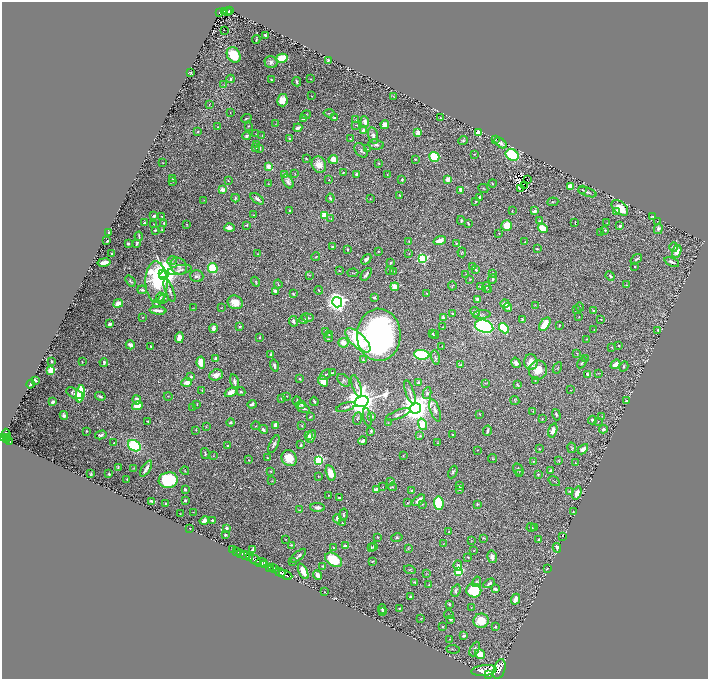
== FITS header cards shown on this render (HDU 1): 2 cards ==
NAXIS1  =                 1412
NAXIS2  =                 1354

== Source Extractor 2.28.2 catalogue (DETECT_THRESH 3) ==
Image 1412 x 1354 px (HDU 1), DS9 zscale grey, zoomed out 1/2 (1 PNG px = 2 x 2 image px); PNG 710 x 681 px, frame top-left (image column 1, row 1354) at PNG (2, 2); each listed source drawn as its Kron ellipse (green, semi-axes under 4 px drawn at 4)
Background 1.55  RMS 0.025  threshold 0.0759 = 3 sigma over >= 5 px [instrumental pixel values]
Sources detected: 607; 45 cannot appear on this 1/2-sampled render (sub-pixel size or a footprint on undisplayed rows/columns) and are neither listed nor drawn; of the other 562, the 500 brightest by FLUX_AUTO listed and drawn (62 fainter detections omitted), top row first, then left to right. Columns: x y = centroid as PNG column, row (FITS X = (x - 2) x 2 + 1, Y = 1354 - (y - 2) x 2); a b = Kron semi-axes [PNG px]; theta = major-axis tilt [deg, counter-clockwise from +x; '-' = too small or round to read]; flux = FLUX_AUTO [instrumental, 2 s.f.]
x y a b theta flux
229 10 4 2 - 130
225 11 3 2 - 110
220 12 4 2 - 170
228 12 2 1 - 19
224 30 2 1 - 20
265 35 2 2 - 11
256 39 4 2 - 5.8
234 55 8 6 -58 150
282 58 6 4 16 130
328 60 3 2 - 6.9
271 62 6 6 - 20
191 73 3 2 - 6.2
231 79 4 2 - 10
311 79 2 2 - 2
271 80 4 2 - 6.1
297 82 5 2 - 8.8
224 85 3 3 - 2.4
312 96 2 1 - 2.5
394 97 2 1 - 2.4
282 100 6 5 - 68
209 105 3 2 - 2.8
230 113 3 2 - 2.1
329 113 5 2 - 6.1
306 115 4 3 - 4.7
246 118 5 2 - 6.1
335 118 3 3 - 13
440 118 3 2 - 4.7
303 119 3 3 - 13
355 120 3 2 - 2.7
365 122 5 4 - 32
276 124 3 2 - 2.8
356 125 2 2 - 2
385 125 4 4 - 25
248 126 3 2 - 4.7
218 127 3 2 - 4.1
298 128 4 3 - 24
363 130 3 2 - 65
198 132 3 3 - 3.8
418 132 2 2 - 110
478 133 3 3 - 170
256 134 3 2 - 2.4
262 135 2 2 - 2.1
247 136 4 3 - 12
373 136 8 5 -76 23
290 139 3 2 - 7.9
350 139 2 2 - 4.6
495 139 2 2 - 2.8
463 140 5 4 - 6.2
501 143 7 4 -38 16
376 144 7 5 -9 17
256 145 2 2 - 2.4
256 147 4 2 - 9.1
260 148 4 3 - 4.9
367 149 2 2 - 2.1
361 150 8 5 -52 13
474 154 2 2 - 2.4
512 155 7 5 -33 560
434 157 5 5 - 260
306 159 3 2 - 3.4
333 159 5 4 - 57
415 159 3 2 - 5.4
163 163 3 2 - 2.4
379 163 2 2 - 4.8
319 165 8 7 - 53
269 166 3 2 - 100
343 173 3 2 - 4.3
285 174 4 3 - 15
295 174 3 1 - 2.4
357 174 3 3 - 20
387 175 2 2 - 3.5
173 179 3 2 - 2.7
448 179 3 3 - 49
228 180 3 1 - 2.5
329 180 2 2 - 2.4
402 180 2 2 - 5.4
527 180 2 1 - 2.4
173 181 3 2 - 2.6
288 181 8 4 -59 20
492 183 4 2 - 5
268 184 2 1 - 2.7
525 185 2 1 - 2.7
570 186 3 3 - 72
520 188 2 1 - 7
483 189 5 2 - 4.3
222 190 3 3 - 38
460 190 3 3 - 30
582 190 4 2 - 3.8
587 192 10 3 -20 11
400 195 3 3 - 5.5
480 197 3 2 - 14
235 198 4 3 - 5.4
330 198 4 2 - 8.5
257 199 8 3 -34 19
370 199 2 2 - 2.4
204 200 2 2 - 2.1
476 201 2 2 - 5.3
553 202 5 2 - 5
620 208 10 6 -41 88
512 210 2 2 - 2.2
290 211 2 2 - 5.7
534 211 3 3 - 32
616 211 4 3 - 10
254 215 3 2 - 3.5
325 215 3 3 - 280
154 216 2 2 - 34
162 216 3 2 - 3.7
653 216 2 2 - 2.8
331 219 4 3 - 3.7
461 220 4 3 - 5.7
540 221 4 3 - 8.2
575 222 3 2 - 4.2
658 222 3 2 - 2.1
144 223 3 2 - 3.9
164 223 2 2 - 9.4
468 223 3 2 - 6.5
607 223 2 2 - 2.5
153 224 2 1 - 2
186 225 3 2 - 2.5
247 225 2 2 - 4.9
507 225 5 5 - 93
620 226 4 3 - 9.3
229 228 5 4 - 22
543 228 5 4 - 91
658 229 5 3 - 11
155 230 3 2 - 5.3
162 230 3 2 - 2
605 230 3 2 - 4.5
109 232 2 2 - 6.5
600 232 2 1 - 2.1
499 233 2 2 - 2.3
139 236 4 2 - 7.6
440 240 6 4 18 45
107 241 2 2 - 6.5
409 241 3 3 - 3.5
525 242 3 2 - 3.4
137 243 4 2 - 8.7
128 244 2 2 - 7.8
456 244 2 2 - 4.3
332 247 2 2 - 6.6
674 247 4 4 - 17
347 249 3 2 - 8.5
537 249 2 2 - 6.7
378 251 3 2 - 2.7
677 251 6 4 70 50
462 252 5 3 - 4.5
409 253 3 2 - 2.4
112 254 2 2 - 21
258 254 3 3 - 2.9
316 257 4 2 - 2.7
422 258 4 3 - 580
366 259 6 3 48 19
636 259 6 3 37 11
172 260 5 4 - 8
104 262 6 3 10 44
672 262 8 2 -21 15
391 263 2 2 - 7.5
179 266 9 7 -45 27
634 266 3 3 - 3
472 267 3 3 - 5.4
213 268 5 4 - 200
180 270 12 4 11 19
390 270 4 2 - 4.5
476 270 3 2 - 8.6
339 271 2 2 - 2.5
394 271 2 2 - 2.2
163 273 4 3 - 3300
353 273 5 2 - 3.7
492 273 2 2 - 7.5
366 274 7 2 53 13
466 274 3 2 - 2.9
164 275 5 4 - 7800
309 275 4 2 - 3.1
197 276 6 6 - 16
610 276 5 3 - 6.5
470 279 2 2 - 2.1
493 279 4 3 - 8.7
130 281 6 3 -53 8.5
156 282 21 11 -87 650
255 282 5 3 - 5
278 284 4 2 - 3.7
627 285 3 3 - 4.6
452 286 4 2 - 2.9
395 287 4 4 - 50
480 287 3 2 - 3.3
486 287 5 2 - 4.5
488 289 2 2 - 2.4
142 290 5 3 - 12
319 290 4 1 - 4.1
169 291 12 3 -69 17
275 291 3 2 - 16
427 293 2 1 - 2.9
293 294 3 2 - 7.7
160 298 5 4 - 12
374 298 3 2 - 8.7
163 299 5 3 - 16
477 299 3 3 - 16
235 302 8 6 -22 72
337 302 5 5 - 3400
118 303 5 4 - 43
505 303 4 3 - 17
156 304 2 2 - 4.8
535 305 3 2 - 2.3
508 307 4 3 - 27
580 307 4 2 - 2.5
193 308 3 1 - 2.2
221 308 4 2 - 2.6
577 309 2 2 - 2
158 310 8 2 -6 37
593 310 2 2 - 4.9
475 312 5 4 - 7.8
452 313 2 2 - 3.7
482 315 9 3 5 7.7
143 317 2 2 - 2.4
307 317 6 3 -9 7.2
579 317 2 2 - 2.1
443 318 2 2 - 90
522 319 4 2 - 6.5
601 319 2 1 - 2.7
304 320 4 3 - 15
293 321 5 3 - 12
110 324 3 2 - 13
545 324 8 4 55 91
559 325 3 2 - 3.9
240 326 3 3 - 7.7
484 326 9 6 -18 990
443 327 2 2 - 2.6
213 328 4 3 - 31
504 328 6 4 -48 270
594 329 3 2 - 2.5
658 330 3 2 - 8.9
325 331 4 3 - 3.4
432 333 3 2 - 8.2
329 335 3 2 - 2.8
379 335 26 22 89 1800
435 335 4 2 - 4.1
259 337 3 2 - 4
328 337 5 2 - 4.5
179 338 5 4 - 61
587 339 3 2 - 3.1
358 340 16 6 -44 260
343 343 5 5 - 50
130 345 4 3 - 20
619 345 2 2 - 3.3
151 346 3 2 - 5.6
442 346 2 2 - 3.2
612 347 2 2 - 3.9
577 353 3 2 - 2.2
271 354 3 3 - 9.8
422 355 8 5 -6 390
216 358 3 3 - 21
435 358 7 3 -77 8.2
586 358 2 2 - 5.6
363 360 4 3 - 7.1
52 362 2 2 - 4.9
82 362 2 1 - 2.3
104 362 4 2 - 13
531 362 8 6 -89 54
201 363 6 4 -82 75
516 363 5 4 - 24
582 363 6 3 56 6.8
461 364 3 2 - 3.8
615 364 5 3 - 56
274 365 6 3 -75 16
624 366 5 4 - 7.9
557 368 6 2 62 3.3
51 370 3 3 - 280
538 370 9 9 - 69
332 373 4 2 - 4.6
599 373 3 2 - 2
216 375 7 5 23 46
325 375 6 3 41 8.7
588 375 2 2 - 72
191 377 4 3 - 11
300 378 3 2 - 5.5
35 380 4 2 - 10
344 380 7 5 -42 11
535 380 3 3 - 3.3
323 381 5 4 - 70
187 382 5 4 - 29
234 382 8 3 -76 14
419 383 3 2 - 18
485 383 3 3 - 3.4
31 384 4 2 - 23
517 385 3 2 - 4.9
356 386 11 4 -71 14
202 390 2 2 - 4.9
571 390 2 2 - 2.4
231 392 7 4 24 48
241 392 4 3 - 6
410 392 13 3 -70 14
75 393 9 5 -24 22
427 393 6 4 80 11
80 394 9 4 80 340
100 396 5 3 - 12
168 396 4 2 - 2.8
287 396 2 1 - 2.5
282 398 3 2 - 5.6
137 400 4 3 - 33
297 401 4 2 - 6.3
314 401 4 2 - 8.9
362 401 7 5 19 9700
515 401 4 2 - 3.3
626 401 3 3 - 5.4
53 402 3 2 - 28
197 404 2 1 - 2.3
252 404 4 3 - 16
302 404 3 3 - 9.8
137 405 5 4 - 110
193 407 3 1 - 2.2
346 407 10 3 17 13
303 408 7 2 -25 19
415 408 5 5 - 9300
435 410 11 4 -71 27
533 412 3 1 - 2.3
398 414 13 3 21 14
480 414 2 2 - 2.4
64 415 4 3 - 15
556 415 6 3 -70 6.9
602 416 2 2 - 3.7
310 417 3 2 - 4.3
367 417 9 4 -78 14
372 417 3 3 - 11
357 418 6 3 69 7.2
542 419 2 1 - 2.5
592 420 4 3 - 13
148 421 2 2 - 3.3
598 421 4 2 - 2.5
231 423 4 4 - 9.3
388 423 3 2 - 3.1
422 424 6 4 -72 120
275 425 4 2 - 47
256 426 4 3 - 3.6
302 426 3 2 - 4
206 427 3 3 - 3
263 429 5 4 - 15
603 429 4 3 - 13
196 430 3 2 - 2.7
553 430 7 4 74 29
86 431 2 2 - 3.5
371 431 3 2 - 8.7
487 431 5 3 - 11
6 435 6 3 -81 1400
101 435 6 3 14 15
453 435 2 2 - 3.4
308 436 3 2 - 61
311 436 6 4 66 23
420 436 4 3 - 6.9
3 437 3 2 - 880
7 438 2 1 - 64
7 440 2 1 - 360
10 441 4 2 - 390
363 441 4 3 - 26
114 443 4 1 - 5
438 443 4 2 - 5.3
274 444 10 3 64 14
301 445 3 3 - 11
134 446 7 5 -34 330
228 446 3 2 - 9.8
572 448 5 4 - 6.5
539 449 3 2 - 2.9
583 449 6 4 46 31
477 450 2 2 - 2.2
205 454 5 3 - 7.4
213 455 3 2 - 2.9
403 456 2 2 - 2.4
267 458 2 2 - 4.1
289 458 8 7 - 91
493 459 4 2 - 3.8
249 460 2 2 - 4
318 460 4 3 - 460
533 461 3 2 - 2.7
559 461 3 2 - 3.3
576 463 4 2 - 3.3
118 468 3 2 - 7
133 468 4 3 - 3.3
146 469 9 3 57 23
518 469 6 4 -50 15
185 471 4 2 - 3.8
270 471 3 2 - 2.9
550 471 3 2 - 11
453 472 6 3 64 9.1
91 473 3 2 - 3.1
330 473 8 4 -74 64
109 474 2 2 - 9
519 474 3 2 - 2.3
538 474 2 2 - 6.4
318 476 2 2 - 2.8
127 479 2 2 - 3.7
168 480 9 8 - 360
272 481 2 2 - 2.1
391 481 4 3 - 7.9
554 481 6 2 -34 4.2
460 486 3 3 - 9.8
383 487 3 2 - 2
392 487 4 3 - 5
185 489 3 3 - 9.2
376 489 3 3 - 29
460 489 3 3 - 6.7
412 490 3 3 - 10
569 491 4 3 - 6.4
577 493 7 4 71 36
328 495 2 1 - 2
340 498 3 2 - 9.9
185 500 3 2 - 10
419 500 7 3 38 37
152 501 4 2 - 7.9
407 503 3 2 - 3.9
439 503 7 4 -83 310
166 504 2 2 - 8.4
422 504 3 3 - 3.5
477 504 3 3 - 5.3
318 507 7 4 -3 19
299 510 4 3 - 3.8
193 512 2 1 - 2.1
573 512 2 2 - 3.2
180 514 3 2 - 2.2
343 515 6 3 79 8.5
337 519 4 3 - 14
204 520 5 3 - 19
212 520 2 2 - 7.6
342 523 2 2 - 2.9
531 527 4 3 - 6.1
190 528 2 1 - 3.7
227 528 3 2 - 14
535 528 3 2 - 3.3
449 532 2 2 - 6.5
225 535 2 2 - 9
563 536 2 1 - 2.3
377 537 2 2 - 3.2
397 538 6 4 11 7.8
483 538 2 1 - 2.8
539 539 2 2 - 19
286 540 2 1 - 2
471 541 3 3 - 2.7
443 544 3 2 - 2.5
291 545 4 3 - 5.5
345 546 3 2 - 13
371 547 3 3 - 4.9
374 547 3 2 - 5
334 548 3 2 - 5.6
408 548 4 3 - 4.6
557 548 4 3 - 21
232 549 2 1 - 84
253 550 4 2 - 20
474 550 3 2 - 2.6
236 551 2 2 - 480
240 553 2 2 - 550
245 555 5 2 - 2300
298 556 9 2 42 11
249 557 3 2 - 1500
468 557 3 2 - 4.8
492 557 6 4 -77 22
255 560 7 3 -34 6700
334 560 9 6 -33 160
372 561 4 2 - 5.3
261 562 6 3 7 2800
293 562 2 2 - 2.5
265 565 4 2 - 850
322 566 2 2 - 5.2
458 566 5 4 - 20
269 567 3 2 - 1700
273 567 4 2 - 1100
275 569 3 2 - 770
547 569 3 2 - 3.8
410 570 6 3 -16 6.2
303 571 8 4 -64 76
459 571 3 3 - 360
280 572 5 2 - 3400
426 574 3 2 - 2.3
286 575 7 2 -26 2700
318 575 5 3 - 39
415 582 4 2 - 5.4
477 582 5 3 - 7.1
489 583 6 3 31 16
429 585 3 2 - 2.3
495 589 4 2 - 14
474 590 7 6 - 200
456 591 6 3 69 10
325 592 2 1 - 2.3
410 597 3 2 - 11
515 599 6 3 66 29
449 604 3 2 - 5.1
399 608 3 2 - 5.3
471 608 3 2 - 2.1
382 609 5 3 - 14
382 611 3 3 - 7.6
449 615 5 2 - 3.3
421 618 4 2 - 2.8
451 619 3 2 - 7.8
481 621 7 7 - 89
442 627 2 2 - 5.5
495 627 2 2 - 22
464 636 3 2 - 18
450 639 3 2 - 2.2
453 649 7 2 -6 3
475 649 8 4 65 15
480 654 5 4 - 76
499 669 10 5 72 5100
484 670 13 5 7 9200
489 674 4 3 - 3200
At the frame edge (FLAGS 8, measured only in part): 1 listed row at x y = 3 437
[62 fainter detections neither listed nor drawn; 45 sub-pixel or undisplayed-footprint detections neither listed nor drawn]